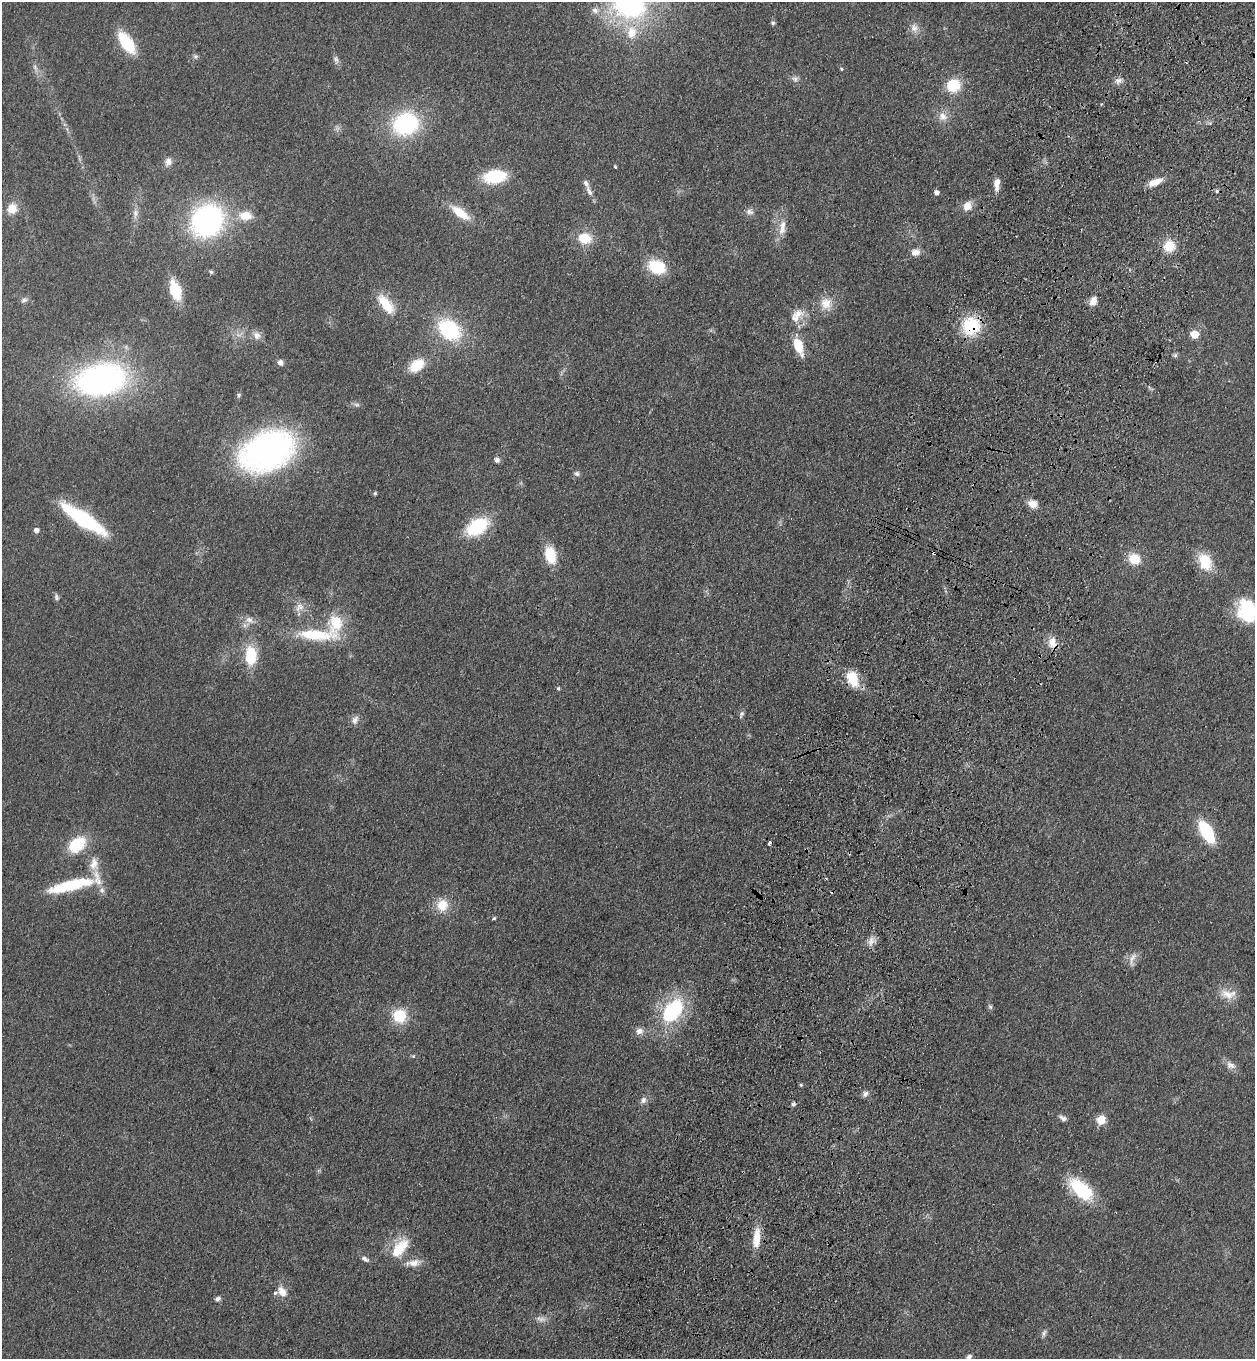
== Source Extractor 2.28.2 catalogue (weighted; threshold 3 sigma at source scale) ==
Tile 10 of 4 x 4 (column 2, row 3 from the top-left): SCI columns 1634-2886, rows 1412-2768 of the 5644 x 5536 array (HDU 1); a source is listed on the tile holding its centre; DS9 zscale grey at full resolution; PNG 1257 x 1361 px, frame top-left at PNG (2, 2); no overlay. Shown black and unused: <1% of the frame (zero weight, under 3 of 4 exposures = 6% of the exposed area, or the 3 px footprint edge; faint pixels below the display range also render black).
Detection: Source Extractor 2.28.2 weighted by HDU 2 'WHT'; one run over the whole footprint, this tile lists its part. Background 0.0772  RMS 0.0071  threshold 0.0318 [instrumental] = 3 sigma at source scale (4.5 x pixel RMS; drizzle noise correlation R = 1.50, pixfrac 1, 0.05/0.05 arcsec/px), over >= 5 px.
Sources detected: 116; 1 too faint to see at this stretch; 1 inside a brighter object's white glare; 3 cosmic-ray / hot-pixel residue — not listed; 4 inside a brighter listed object's ellipse — not listed separately; the other 107 listed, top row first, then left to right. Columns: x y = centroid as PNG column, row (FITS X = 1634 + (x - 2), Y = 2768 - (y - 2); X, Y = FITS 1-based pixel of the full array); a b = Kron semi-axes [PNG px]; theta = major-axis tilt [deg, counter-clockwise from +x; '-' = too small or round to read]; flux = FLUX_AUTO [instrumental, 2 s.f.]
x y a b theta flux
630 6 33 26 -5 130
595 10 10 8 -18 3.8
773 23 6 6 - 1.3
914 28 12 10 -87 4.9
632 32 18 13 77 15
126 43 21 10 -56 37
195 56 7 6 - 1.6
336 59 10 6 -57 2.4
35 68 11 5 -66 2.6
841 69 4 3 - 0.9
795 79 8 8 - 2.7
1118 81 10 8 17 3.5
953 85 13 12 - 24
943 117 13 11 -30 6.6
405 124 25 21 18 77
168 162 10 9 - 4.3
615 167 4 3 - 0.93
495 176 18 11 7 44
996 182 13 7 83 6.1
1155 182 15 7 21 9.7
1217 191 5 4 - 1.2
589 192 16 6 -66 4.5
936 192 5 5 - 3.3
967 206 12 11 - 6.9
12 208 14 12 62 9.1
749 212 11 7 -18 3.1
460 213 25 9 -36 16
135 214 13 7 86 4.1
245 216 18 12 -3 12
207 220 28 24 48 160
783 226 14 9 78 6.6
584 238 12 10 -11 19
1169 246 12 11 - 15
915 252 10 9 - 4.8
656 267 18 13 -21 27
211 272 5 5 - 1.2
175 290 18 10 -71 29
24 300 9 6 23 2
1093 301 13 8 62 5.5
826 303 18 16 60 11
385 304 26 11 -53 19
798 314 18 13 18 9.3
971 326 16 16 - 42
449 329 21 15 -41 64
1194 334 5 5 - 18
257 335 12 9 -52 4.2
798 346 13 7 -72 24
1175 355 7 6 - 1.4
280 362 7 6 - 2.8
417 365 18 12 36 18
101 379 37 22 12 280
239 395 7 5 52 1.3
357 405 8 6 -2 1.9
267 451 50 33 22 240
497 460 7 7 - 2.2
577 474 8 7 - 2
375 493 5 4 - 1.2
1032 504 10 8 -22 7.1
83 519 36 9 -34 100
477 527 23 14 32 42
36 530 5 5 - 3.8
934 553 4 3 - 2.5
550 555 16 10 -76 24
1134 559 11 10 - 16
1205 562 19 13 -67 21
56 597 8 6 -75 1.9
299 607 14 9 40 5.3
1247 610 28 23 -70 37
249 620 11 7 -24 4.2
336 622 27 20 85 24
315 635 52 12 -3 37
1052 643 16 11 -77 8.1
251 656 20 13 -89 26
852 679 19 13 -69 17
558 688 5 4 - 1
741 714 11 5 67 1.8
355 720 13 8 63 3.7
1207 832 17 8 -59 58
77 844 19 13 41 29
94 864 21 13 -89 12
70 885 56 13 12 40
102 890 9 8 - 2.9
442 905 16 15 - 13
494 918 5 3 - 1.1
871 941 14 8 74 4.8
1132 959 22 7 74 4.6
1227 994 22 11 -19 9.7
990 1007 8 5 -54 1.4
672 1011 26 17 54 61
399 1016 18 17 - 20
639 1031 10 9 - 4.2
413 1056 5 4 - 0.88
1231 1065 15 10 -24 4.8
801 1085 4 4 - 0.93
865 1094 8 7 - 2.6
643 1100 10 8 59 3.1
1063 1118 11 6 -26 2.8
1101 1120 6 5 - 28
1081 1189 30 15 -41 41
757 1238 23 8 85 14
400 1248 30 14 50 20
365 1259 10 5 -27 2.5
413 1263 21 9 6 7
282 1292 16 10 -57 6.7
218 1299 7 6 - 2
1044 1333 11 5 72 2
969 1357 7 5 43 2.2
Overlapping masked pixels (flux is a lower limit): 4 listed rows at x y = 971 326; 267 451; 934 553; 1052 643
Isophote crosses this tile's border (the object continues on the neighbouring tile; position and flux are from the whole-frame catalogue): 3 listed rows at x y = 630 6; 1247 610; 969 1357